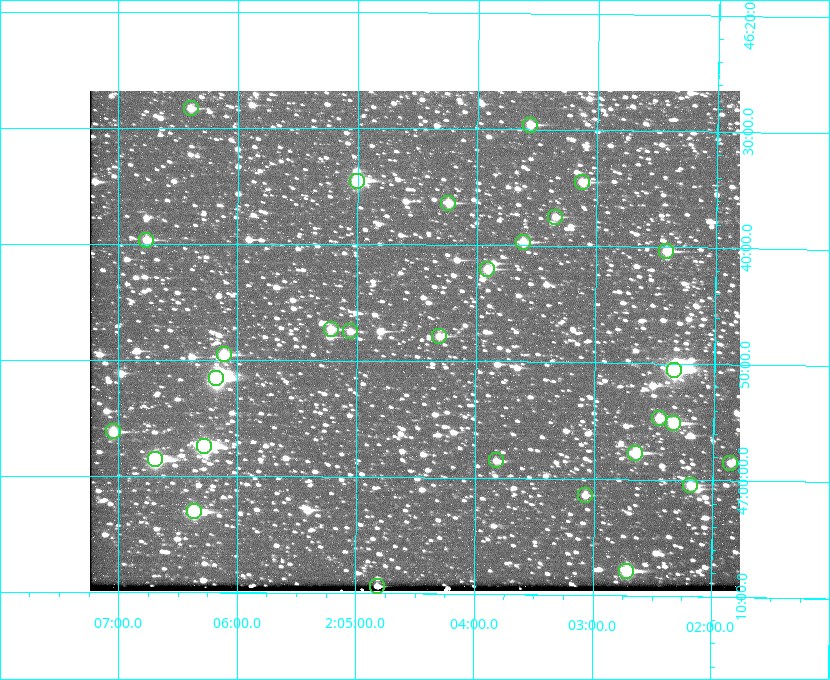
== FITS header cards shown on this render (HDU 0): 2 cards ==
NAXIS1  =                  650 / Width of table row in bytes
NAXIS2  =                  500 / Number of rows in table

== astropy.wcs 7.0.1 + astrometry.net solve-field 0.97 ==
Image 650 x 500 px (HDU 0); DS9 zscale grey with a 90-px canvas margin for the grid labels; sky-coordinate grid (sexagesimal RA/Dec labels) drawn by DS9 from the SOLVED WCS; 29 Tycho-2 reference stars matched to detected sources circled (green)
Header WCS: none
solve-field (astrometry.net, Tycho-2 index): SOLVED blind (the file carries no WCS)
Solved WCS: RA---TAN-SIP/DEC--TAN-SIP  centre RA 02:04:31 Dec +46:48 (31.13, +46.80 deg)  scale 5.16 arcsec/px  FOV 55.9' x 43.0'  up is +180 deg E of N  parity flipped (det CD > 0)
(file carries no celestial WCS; the grid is the blind solution)
Tycho-2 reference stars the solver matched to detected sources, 29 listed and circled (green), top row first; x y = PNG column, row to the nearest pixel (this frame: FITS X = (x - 90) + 1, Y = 500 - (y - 91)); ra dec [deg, ICRS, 3 dp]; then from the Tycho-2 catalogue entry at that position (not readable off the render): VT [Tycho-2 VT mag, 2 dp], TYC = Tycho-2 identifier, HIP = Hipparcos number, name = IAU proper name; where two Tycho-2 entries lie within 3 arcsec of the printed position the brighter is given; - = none
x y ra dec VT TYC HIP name
191 108 31.598 +46.472 10.81 3281-451-1 - -
530 125 30.892 +46.493 10.70 3280-490-1 - -
357 181 31.250 +46.575 8.43 3281-919-1 - -
582 182 30.782 +46.574 10.16 3280-645-1 - -
448 203 31.061 +46.606 9.99 3281-582-1 - -
555 217 30.837 +46.625 10.69 3280-1254-1 - -
146 240 31.690 +46.661 10.70 3281-375-1 - -
523 242 30.904 +46.661 9.60 3280-781-1 - -
666 251 30.604 +46.672 9.47 3280-908-1 - -
487 269 30.978 +46.700 9.85 3281-909-1 - -
331 329 31.305 +46.788 10.64 3281-663-1 - -
350 331 31.264 +46.791 10.76 3281-86-1 - -
439 336 31.078 +46.798 10.61 3281-114-1 - -
224 354 31.529 +46.825 9.32 3281-34-1 - -
674 370 30.583 +46.843 7.07 3280-746-1 9508 -
216 378 31.543 +46.860 7.50 3281-160-1 9805 -
659 418 30.615 +46.912 10.08 3284-203-1 - -
673 423 30.584 +46.919 9.47 3284-629-1 - -
113 431 31.760 +46.936 9.76 3285-99-1 - -
204 446 31.569 +46.957 8.53 3285-177-1 9816 -
635 453 30.663 +46.962 9.31 3284-347-1 - -
155 459 31.671 +46.975 8.89 3285-43-1 - -
496 460 30.956 +46.975 11.27 3285-185-1 - -
730 463 30.464 +46.975 10.61 3284-511-1 - -
690 485 30.548 +47.007 10.42 3284-727-1 - -
585 495 30.769 +47.024 11.20 3284-681-1 - -
194 511 31.591 +47.051 8.70 3285-1195-1 - -
626 571 30.679 +47.131 10.02 3284-307-1 - -
377 586 31.205 +47.157 10.28 3285-879-1 - -